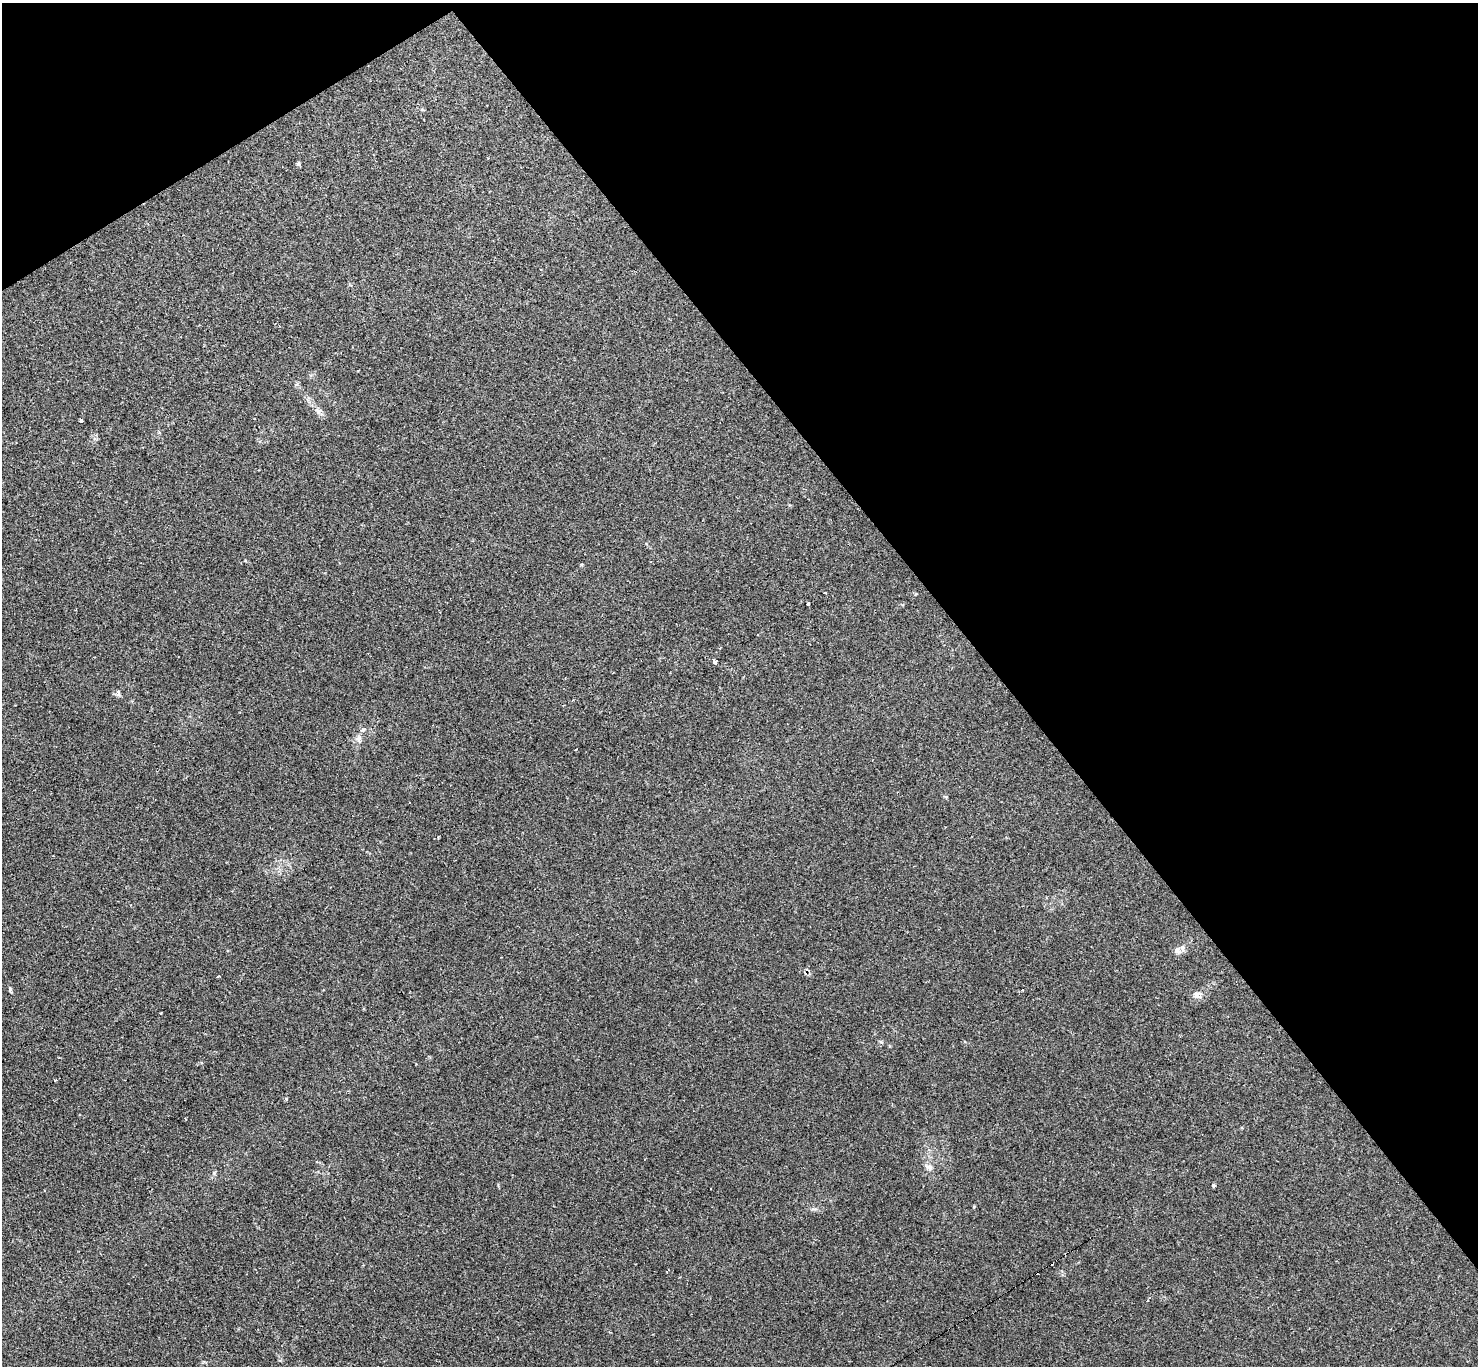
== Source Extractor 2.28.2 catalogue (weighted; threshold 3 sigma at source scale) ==
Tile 3 of 4 x 4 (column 3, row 1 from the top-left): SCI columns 2955-4430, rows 4243-5606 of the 5917 x 5907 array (HDU 1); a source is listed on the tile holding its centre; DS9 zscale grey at full resolution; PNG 1480 x 1368 px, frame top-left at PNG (2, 3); no overlay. Shown black and unused: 36% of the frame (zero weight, under 2 of 3 exposures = <1% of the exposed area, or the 3 px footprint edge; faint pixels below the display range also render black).
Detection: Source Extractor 2.28.2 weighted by HDU 2 'WHT'; one run over the whole footprint, this tile lists its part. Background 0.0673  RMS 0.0062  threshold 0.0279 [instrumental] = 3 sigma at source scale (4.5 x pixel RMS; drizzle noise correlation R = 1.50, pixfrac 1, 0.05/0.05 arcsec/px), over >= 5 px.
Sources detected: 26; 5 cosmic-ray / hot-pixel residue — not listed; the other 21 listed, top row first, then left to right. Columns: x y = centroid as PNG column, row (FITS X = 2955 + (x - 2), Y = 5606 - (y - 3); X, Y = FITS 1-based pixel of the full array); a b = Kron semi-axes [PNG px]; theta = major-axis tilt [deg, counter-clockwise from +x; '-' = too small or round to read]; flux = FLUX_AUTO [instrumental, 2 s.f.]
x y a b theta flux
298 163 6 5 - 0.95
318 411 10 6 -60 2.5
81 421 4 3 - 2.5
825 592 3 2 - 0.61
808 603 3 3 - 5.4
715 661 4 3 - 21
118 695 6 4 19 1
363 730 7 5 20 1.2
359 739 10 7 -81 2.6
438 837 3 3 - 0.84
1178 951 10 9 - 3.2
218 976 3 3 - 3.4
1022 990 3 3 - 1
1197 995 12 10 -12 3.6
160 1013 3 3 - 7.2
56 1080 3 3 - 2.8
286 1099 4 4 - 0.84
927 1166 8 5 -44 1.8
1214 1185 5 4 - 0.71
710 1189 3 2 - 1.1
814 1209 12 2 0 1.2
Unlisted compact peaks at least as high as the median listed source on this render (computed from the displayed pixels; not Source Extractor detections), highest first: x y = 214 1173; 10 988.